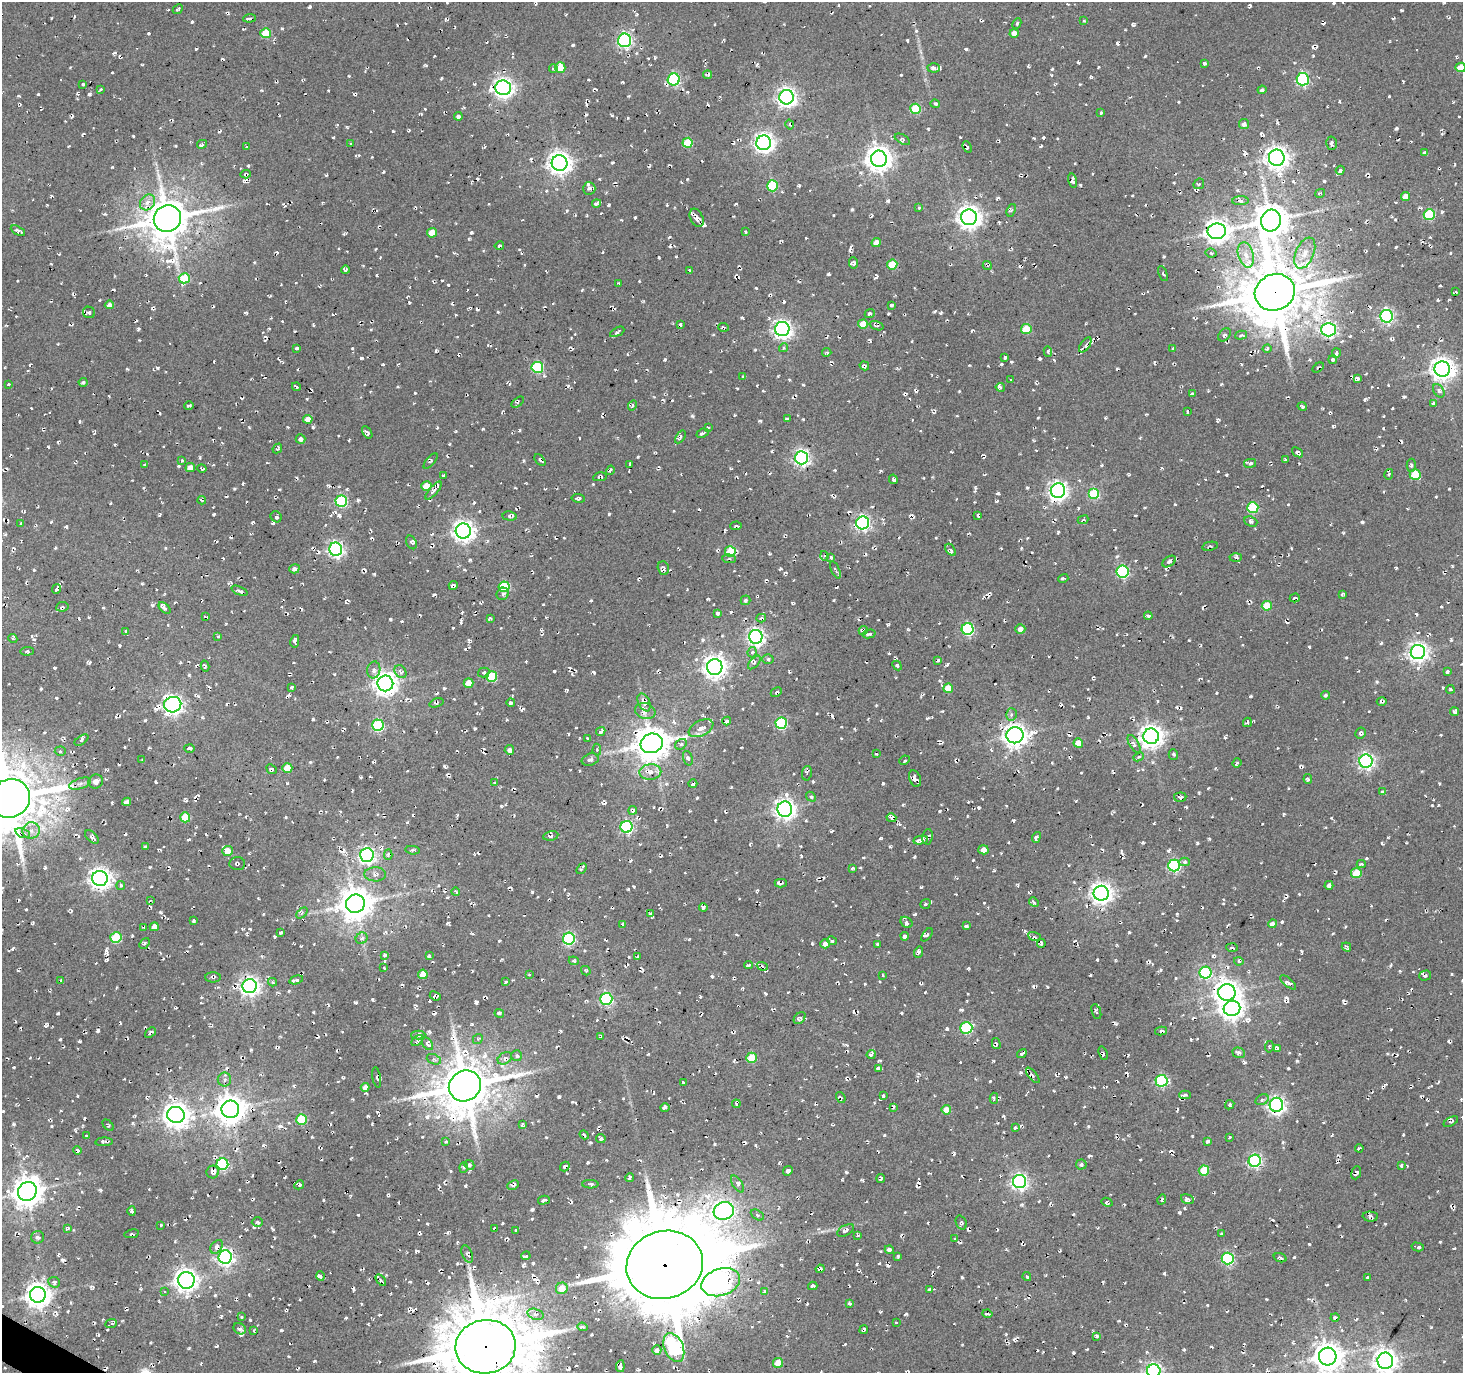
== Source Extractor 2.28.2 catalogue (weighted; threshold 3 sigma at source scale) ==
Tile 7 of 4 x 4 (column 3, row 2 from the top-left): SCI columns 2925-4385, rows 2931-4301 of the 5853 x 5930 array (HDU 1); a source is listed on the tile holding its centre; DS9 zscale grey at full resolution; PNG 1465 x 1375 px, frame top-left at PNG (2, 2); each listed source drawn as its Kron ellipse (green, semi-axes under 4 px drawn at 4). Shown black and unused: <1% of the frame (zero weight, under 2 of 3 exposures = <1% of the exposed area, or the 3 px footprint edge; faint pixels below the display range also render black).
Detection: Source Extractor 2.28.2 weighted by HDU 2 'WHT'; one run over the whole footprint, this tile lists its part. Background 0.0081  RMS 0.0091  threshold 0.0408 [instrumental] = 3 sigma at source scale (4.5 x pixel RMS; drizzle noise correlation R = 1.50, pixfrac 1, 0.0396/0.0396 arcsec/px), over >= 5 px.
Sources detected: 1400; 66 cosmic-ray / hot-pixel residue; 3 long thin detections or spike segments (spike, bleed or trail) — neither listed nor drawn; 14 inside a brighter listed object's ellipse — not listed separately; of the other 1317, all 500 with FLUX_AUTO >= 1.61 (the completeness limit of this list) listed and drawn (817 fainter detections not listed), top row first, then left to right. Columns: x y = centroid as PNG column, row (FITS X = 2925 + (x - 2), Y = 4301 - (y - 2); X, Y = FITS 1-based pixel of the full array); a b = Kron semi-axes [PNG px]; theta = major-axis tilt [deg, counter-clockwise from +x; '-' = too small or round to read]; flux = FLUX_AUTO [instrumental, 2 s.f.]
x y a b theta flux
178 9 5 2 - 2
250 18 6 3 5 2.3
1084 21 3 3 - 1.6
1017 23 5 4 - 1.7
266 33 5 5 - 36
1014 33 4 4 - 6.5
625 40 7 6 - 230
1204 63 4 3 - 4
1460 67 5 4 - 13
553 68 4 3 - 3.2
560 68 5 5 - 19
933 68 6 4 -4 3
708 75 4 3 - 2
674 79 6 6 - 120
1303 79 6 6 - 130
83 84 4 3 - 2.4
503 88 8 7 - 520
101 89 4 3 - 1.9
1262 90 4 4 - 2.3
786 97 7 7 - 450
935 104 4 3 - 1.9
915 109 5 5 - 39
1101 113 4 3 - 2.3
458 116 4 4 - 2.7
1244 124 5 5 - 3.2
790 125 5 4 - 1.7
902 139 8 4 -28 2
351 143 3 2 - 1.8
688 143 5 5 - 31
764 143 7 7 - 480
1331 143 6 5 - 2.4
202 144 5 3 - 2.5
247 147 4 3 - 1.8
967 147 6 3 -66 1.9
1425 153 4 4 - 3.3
1277 158 8 8 - 740
879 159 8 8 - 1000
559 163 8 8 - 720
1340 170 5 4 - 2.3
245 174 5 3 - 1.7
1072 181 7 4 -77 3
1199 184 6 5 - 1.8
772 186 5 5 - 46
589 188 6 6 - 2.2
1320 193 5 3 - 2
1405 196 4 4 - 7.2
1240 201 8 3 2 2.1
147 202 8 7 - 5.9
596 203 4 3 - 3.8
919 208 3 3 - 1.6
1011 210 6 4 68 1.8
1429 215 5 5 - 63
969 217 8 8 - 760
697 218 10 6 -65 5.6
167 219 14 13 - 3200
1271 221 11 10 - 2100
18 231 8 4 -28 5.2
1217 231 9 8 - 780
746 232 3 3 - 1.6
432 233 5 4 - 12
876 243 5 4 - 7.2
499 246 4 3 - 1.9
1211 253 6 4 -6 1.6
1305 253 16 9 67 8.5
1246 255 13 7 -74 7.8
853 263 6 4 -87 2.8
892 265 5 5 - 25
987 266 4 3 - 1.7
345 270 4 3 - 2.4
689 270 3 2 - 1.7
1163 274 8 4 -68 1.7
184 278 5 5 - 29
619 284 3 3 - 1.7
1275 292 20 18 23 6000
1455 292 4 3 - 1.8
109 305 4 4 - 4.4
892 305 3 3 - 1.9
89 312 6 5 - 3
870 313 5 4 - 1.8
1386 316 6 6 - 190
863 324 5 4 - 16
680 325 4 3 - 2.6
876 326 7 4 -20 2.6
724 327 5 4 - 1.8
782 329 7 7 - 400
1026 329 5 5 - 30
1329 330 7 7 - 210
617 332 8 3 28 2
1224 335 7 5 45 1.7
1241 335 6 4 14 2.5
1085 345 8 4 56 3.4
296 348 3 3 - 1.7
783 348 4 4 - 1.8
1267 348 4 4 - 1.9
1173 349 4 3 - 2.1
827 352 5 3 - 1.7
1048 352 5 4 - 2.3
1336 353 5 3 - 2.3
1005 357 4 3 - 3.2
1333 360 4 3 - 1.6
864 366 5 4 - 2.5
537 367 6 5 - 78
1318 367 6 3 31 2.1
1442 369 8 7 - 760
743 376 4 3 - 2.6
1357 378 4 3 - 3.6
1010 380 3 3 - 1.7
83 382 4 4 - 1.9
8 384 3 3 - 2.1
296 387 4 2 - 1.7
1000 387 5 3 - 2.3
1439 391 7 5 -58 2.8
1192 394 4 4 - 2.8
518 402 7 4 39 2
1433 403 4 3 - 2
632 405 5 4 - 2
189 406 5 3 - 2.2
1302 406 4 3 - 2.2
1187 412 4 2 - 1.8
308 419 5 4 - 8.3
787 419 4 3 - 2.9
708 427 3 3 - 1.6
367 432 7 3 -57 2.4
703 433 6 3 24 2
680 437 7 4 56 2.3
301 439 5 5 - 3.1
277 448 5 3 - 1.9
1297 452 6 4 -38 3.7
801 458 7 6 - 270
540 460 7 3 -49 2.7
1285 460 4 3 - 2.4
182 461 3 3 - 1.9
430 461 9 4 48 1.7
1250 463 6 4 12 2.2
630 464 3 3 - 3.9
145 465 3 3 - 1.6
1411 465 6 4 -90 2.3
190 468 5 4 - 6.7
202 468 4 3 - 1.9
610 470 5 2 - 2.2
1389 474 5 4 - 1.8
1415 474 5 5 - 33
443 475 3 3 - 1.8
600 477 7 3 10 2.2
893 479 5 3 - 1.9
426 486 5 4 - 16
434 491 11 4 49 3.9
1058 491 7 7 - 430
1094 494 5 5 - 58
578 498 6 4 -8 2.5
202 500 4 3 - 2.4
341 501 6 5 - 100
1253 508 5 5 - 58
510 516 7 4 -6 3.1
978 516 4 3 - 1.7
276 517 6 5 - 2.4
1083 520 5 3 - 1.9
1251 521 7 5 -23 3
863 523 6 6 - 230
21 524 3 3 - 1.7
736 526 5 3 - 2.2
463 531 7 7 - 610
411 542 7 5 -62 2.1
1210 546 8 4 12 2.1
336 549 6 6 - 280
951 550 7 3 -56 1.9
730 551 5 5 - 35
824 556 5 4 - 1.6
831 557 4 3 - 1.6
1236 557 6 3 2 1.7
729 559 7 4 -6 1.7
1169 561 7 4 35 3.2
663 568 7 5 -72 3.4
294 569 5 4 - 3.5
835 570 9 4 -67 2.4
1123 572 6 6 - 120
1063 578 5 3 - 2.1
453 586 4 4 - 3.6
504 587 5 5 - 57
56 589 5 2 - 2.3
240 591 8 4 -23 2.6
503 594 6 6 - 2.8
1342 594 4 3 - 1.8
1295 598 5 3 - 3.7
745 600 5 4 - 1.9
1267 606 5 5 - 26
62 607 6 4 8 2
165 608 7 4 -43 2.3
717 613 4 3 - 2
1148 616 4 3 - 1.9
206 617 4 2 - 2.2
490 618 4 3 - 1.8
761 618 5 3 - 2.6
968 629 6 6 - 110
1020 629 5 4 - 5
126 631 4 3 - 2.6
863 631 4 3 - 1.8
869 634 7 3 14 1.8
218 636 3 3 - 1.8
756 637 7 6 - 320
13 639 4 3 - 1.7
295 641 6 4 78 2.6
27 651 7 3 4 1.6
752 652 5 4 - 2
1418 652 7 7 - 460
768 659 5 5 - 1.9
938 660 4 3 - 2.2
754 663 8 4 48 2.3
897 665 5 4 - 1.8
205 666 5 3 - 1.6
715 667 8 7 - 690
374 670 8 6 80 3.5
1447 671 3 3 - 2
400 672 7 5 -53 4.8
484 672 6 4 15 2
492 677 5 5 - 46
385 683 8 8 - 760
469 683 5 5 - 11
292 687 4 3 - 1.8
948 688 5 4 - 14
1450 689 4 3 - 1.9
776 692 6 3 28 1.6
1325 695 4 4 - 1.8
511 702 4 3 - 2.6
644 702 9 5 -65 5.7
1382 702 5 3 - 1.9
436 703 7 4 19 1.7
173 705 9 7 14 410
645 711 10 8 -19 5.9
1455 712 4 4 - 3.2
1011 714 6 5 - 2.3
727 721 4 3 - 2.3
1247 722 5 4 - 2.4
781 723 6 5 - 77
378 725 6 6 - 84
701 728 13 7 27 7.2
601 732 5 4 - 2.6
1360 733 6 5 - 2.4
1015 735 8 8 - 810
1151 736 8 7 - 730
587 739 3 3 - 2.4
81 740 8 4 35 1.9
652 743 11 9 17 2300
1078 743 5 4 - 13
681 744 6 5 - 2.3
1134 744 10 4 -59 3.2
190 748 5 3 - 3.4
597 749 6 4 89 1.7
509 750 5 4 - 3.3
60 751 5 4 - 1.9
876 754 3 3 - 1.8
1173 754 5 4 - 1.7
1139 757 5 4 - 1.7
688 758 7 4 -73 3.2
142 760 3 2 - 1.7
590 760 9 6 19 3
905 760 5 4 - 1.7
1366 761 6 6 - 260
1237 763 5 3 - 2
287 768 5 4 - 19
272 769 5 4 - 1.7
650 772 11 7 4 6.5
807 773 7 5 81 2
915 779 8 5 -68 3.4
1308 779 5 3 - 1.7
96 781 7 7 - 5.1
495 783 3 3 - 2.9
80 784 11 5 18 3.8
693 784 4 3 - 2
1382 792 4 3 - 2.8
811 797 5 4 - 1.6
1180 797 6 4 5 3.3
10 798 21 19 28 5900
127 802 4 4 - 3.9
785 809 7 7 - 550
633 810 4 4 - 3.2
185 817 5 5 - 29
891 818 5 4 - 3
627 827 6 6 - 140
31 830 9 8 - 6.3
23 833 8 4 -20 3.7
551 836 7 4 12 2.7
92 837 8 4 -44 3.5
927 837 8 5 81 2.5
1036 837 6 3 68 3.2
921 840 7 4 12 7.7
146 847 4 3 - 2.2
413 850 7 4 -5 2.2
983 850 5 4 - 5.3
227 851 5 5 - 12
388 854 5 4 - 1.9
367 855 7 6 - 280
1185 862 5 4 - 1.8
237 863 8 6 5 1.7
1361 864 4 4 - 1.8
1174 865 6 6 - 120
852 868 4 3 - 1.8
581 869 6 2 54 1.7
1356 873 5 5 - 23
375 874 11 7 -1 4.3
100 878 8 7 - 590
781 883 6 3 -1 2.3
121 885 4 3 - 1.7
1329 885 4 4 - 3.1
456 892 4 3 - 1.6
1101 893 7 7 - 630
150 901 4 3 - 1.9
1034 902 5 4 - 2.3
355 904 9 9 - 1900
925 904 5 4 - 1.6
703 907 4 4 - 2.8
302 913 6 4 45 1.8
650 913 3 2 - 1.7
194 920 4 3 - 1.9
906 922 6 5 - 2.9
1272 924 4 4 - 4.5
622 925 4 3 - 2.5
966 926 3 3 - 3.3
144 927 4 2 - 1.9
154 927 4 4 - 8.3
280 932 3 3 - 1.8
927 935 8 4 53 2.1
905 936 4 3 - 3.4
1034 936 6 3 -20 1.7
116 938 5 5 - 46
362 938 6 5 - 2.6
569 939 6 6 - 130
832 941 5 3 - 1.8
144 943 6 3 50 2.2
1041 943 4 3 - 2.1
825 944 5 4 - 4.8
877 944 3 3 - 3
1346 947 5 3 - 1.9
1232 948 6 3 -3 2.3
918 952 6 4 71 2.9
385 955 3 3 - 1.7
429 956 3 3 - 1.9
638 957 4 3 - 1.7
574 961 5 3 - 2
1239 961 5 4 - 2.2
749 965 4 3 - 1.7
762 966 5 4 - 3
384 968 3 3 - 1.9
586 971 5 3 - 1.6
1206 973 6 6 - 110
423 974 5 4 - 17
529 974 3 2 - 2.1
882 975 3 3 - 1.8
1425 975 6 5 - 2.2
213 977 8 5 -1 1.7
61 980 3 3 - 2
296 980 7 4 16 2.6
273 982 4 3 - 1.7
505 982 3 3 - 2.5
1288 982 10 4 -39 2.9
250 986 7 7 - 420
1227 992 8 8 - 860
435 996 6 3 -23 2.2
606 999 6 6 - 130
1232 1008 8 7 - 600
1096 1012 8 3 -69 1.8
499 1013 5 4 - 1.8
800 1018 7 5 45 2.5
966 1028 6 5 - 83
1161 1031 6 3 14 2.4
150 1032 6 3 40 2.7
418 1035 7 4 0 2.7
601 1037 3 3 - 2.2
478 1039 5 4 - 1.6
417 1040 7 3 43 2
428 1044 7 4 -56 4.2
996 1044 5 3 - 1.8
1269 1047 6 4 82 2.2
1277 1048 4 3 - 2.4
1022 1053 5 3 - 1.9
1103 1053 7 3 -71 1.6
1239 1053 6 5 - 3.4
871 1054 5 3 - 3.8
517 1056 5 5 - 2.3
505 1058 8 5 33 3.4
751 1058 5 5 - 29
434 1059 7 5 -21 2.1
878 1068 4 4 - 1.9
1033 1075 9 3 -51 2.2
377 1077 10 3 -81 2
224 1080 7 6 - 2.9
1161 1081 6 6 - 120
683 1082 3 3 - 2
465 1086 16 15 - 4300
365 1087 4 4 - 4.4
1185 1095 6 2 1 2.5
883 1096 3 3 - 2.4
841 1097 6 3 -54 1.8
994 1098 5 4 - 1.6
1262 1100 7 5 31 1.9
736 1104 4 3 - 2.3
1230 1105 5 4 - 2
1276 1105 7 7 - 340
665 1107 4 3 - 2.8
893 1107 4 2 - 1.9
230 1109 9 8 - 1400
946 1110 5 4 - 13
176 1115 9 8 - 940
301 1120 5 5 - 44
1451 1122 8 4 31 2.1
522 1124 4 3 - 1.9
108 1125 7 3 -46 1.7
1015 1127 4 3 - 2.3
86 1135 3 2 - 1.9
584 1135 5 3 - 2.9
1230 1137 3 3 - 1.7
601 1138 5 4 - 2.4
1208 1141 4 3 - 1.7
104 1142 8 3 4 2.1
446 1142 4 3 - 1.8
1359 1148 4 2 - 1.7
78 1150 4 3 - 2.9
1255 1161 6 6 - 170
222 1164 6 6 - 110
469 1165 5 4 - 1.8
1081 1165 5 5 - 2
1401 1165 4 3 - 3.2
565 1166 5 4 - 4.1
464 1167 5 4 - 1.7
788 1171 5 4 - 2.8
1204 1171 5 5 - 29
213 1172 6 6 - 5.6
1356 1173 7 4 69 3.4
630 1177 4 3 - 3.8
881 1178 4 3 - 2
1019 1181 6 6 - 290
590 1184 8 4 -2 3.1
738 1184 9 5 -56 3.4
299 1185 5 4 - 2.1
513 1185 6 3 26 2.5
27 1191 10 9 - 1500
1162 1199 5 3 - 1.8
1187 1199 7 4 -19 3.3
544 1200 6 3 14 2.8
1107 1202 6 4 -29 1.7
132 1211 5 4 - 3.1
724 1211 10 8 19 340
757 1215 7 5 -29 1.8
1370 1216 8 5 -3 2.8
257 1222 5 4 - 2.6
961 1222 7 5 -71 2.4
161 1225 3 3 - 1.7
68 1228 4 3 - 1.8
494 1228 4 3 - 1.9
516 1230 3 3 - 2.5
846 1230 9 5 30 3.1
132 1234 7 3 11 1.6
1221 1234 3 3 - 2
858 1235 3 3 - 1.9
37 1237 6 6 - 3
955 1239 3 3 - 2
217 1247 7 5 52 4.9
1418 1247 6 3 -14 1.9
889 1250 4 4 - 5.1
467 1254 9 5 -66 2.7
526 1256 4 3 - 2.9
897 1256 3 3 - 1.7
225 1257 7 6 - 330
1228 1258 6 6 - 130
1280 1258 7 3 -18 2.4
665 1265 38 34 17 12000
820 1269 4 3 - 4.5
321 1276 5 3 - 1.7
1027 1277 4 4 - 2
1367 1277 3 3 - 2
186 1280 8 8 - 640
381 1280 6 3 -53 1.8
54 1282 6 5 - 2.8
721 1282 20 13 18 190
813 1286 5 3 - 2.2
562 1288 6 5 - 14
929 1290 4 3 - 2.1
164 1291 3 3 - 3.6
764 1291 4 3 - 2
38 1295 8 8 - 870
849 1303 3 3 - 2.1
535 1314 8 5 -18 4.2
987 1314 5 2 - 1.8
241 1317 4 3 - 1.6
1335 1317 4 3 - 2.7
896 1322 3 3 - 2.3
111 1324 6 3 21 1.9
582 1327 5 3 - 2.1
240 1329 6 5 - 3.6
864 1329 5 3 - 2.2
254 1330 3 2 - 1.7
1097 1336 4 3 - 1.6
485 1347 30 26 8 8000
674 1348 15 9 -67 180
657 1350 5 4 - 2.5
1328 1357 9 9 - 1300
1385 1361 8 8 - 680
778 1363 5 5 - 17
620 1366 6 3 83 3.8
1154 1371 7 6 - 290
Overlapping masked pixels (flux is a lower limit): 3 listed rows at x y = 1275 292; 665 1265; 485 1347
Isophote crosses this tile's border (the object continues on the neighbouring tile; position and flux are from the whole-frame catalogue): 7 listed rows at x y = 1460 67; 1455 712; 10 798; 485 1347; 1328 1357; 1385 1361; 1154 1371
Unlisted compact peaks at least as high as the median listed source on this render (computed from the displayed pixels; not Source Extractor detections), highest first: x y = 532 892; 1129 932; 374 574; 444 766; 1080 185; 34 570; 803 385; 901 75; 1452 974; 189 1348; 628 118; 914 857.